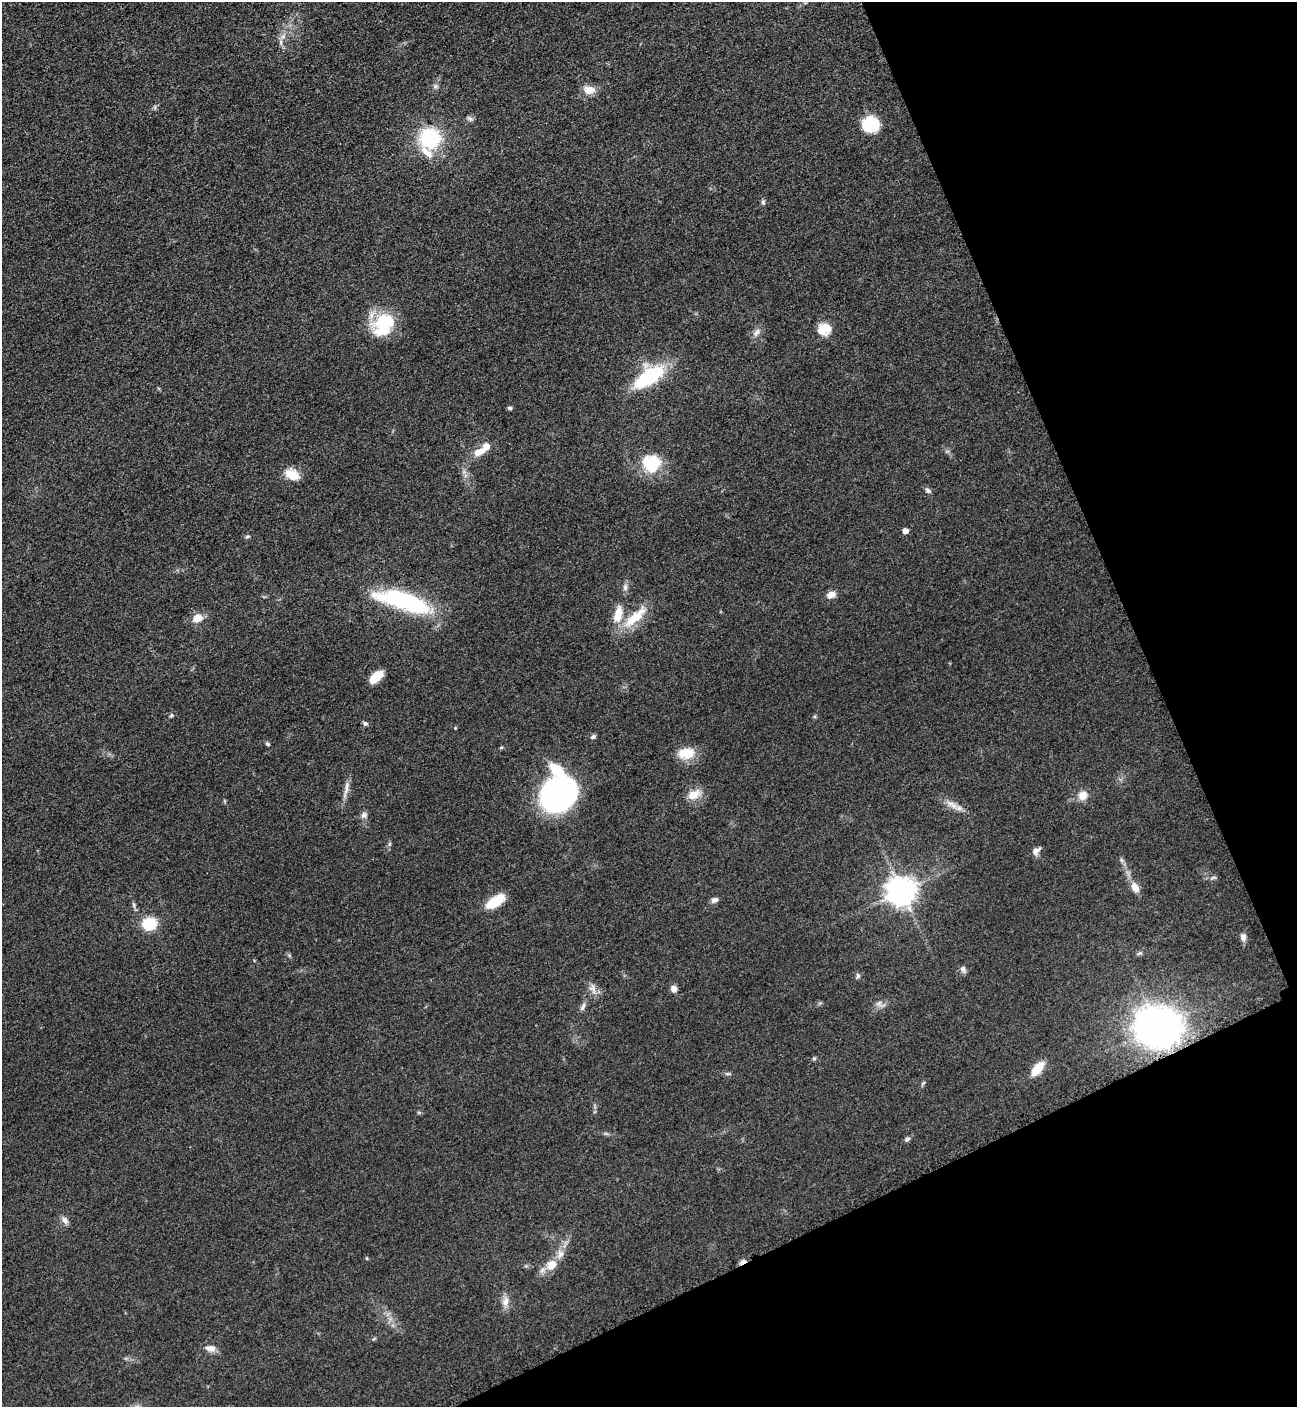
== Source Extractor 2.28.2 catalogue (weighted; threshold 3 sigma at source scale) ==
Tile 12 of 4 x 4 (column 4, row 3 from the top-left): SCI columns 4184-5478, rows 1471-2875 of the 5669 x 5702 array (HDU 1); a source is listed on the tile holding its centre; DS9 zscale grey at full resolution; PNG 1299 x 1409 px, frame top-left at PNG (2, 2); no overlay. Shown black and unused: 22% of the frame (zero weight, under 3 of 5 exposures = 4% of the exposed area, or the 3 px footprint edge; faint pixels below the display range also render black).
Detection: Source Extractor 2.28.2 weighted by HDU 2 'WHT'; one run over the whole footprint, this tile lists its part. Background 0.0527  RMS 0.0062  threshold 0.0278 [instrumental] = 3 sigma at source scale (4.5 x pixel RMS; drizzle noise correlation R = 1.50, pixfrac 1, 0.05/0.05 arcsec/px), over >= 5 px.
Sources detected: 69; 1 inside a brighter object's white glare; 1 cosmic-ray / hot-pixel residue — not listed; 3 inside a brighter listed object's ellipse — not listed separately; the other 64 listed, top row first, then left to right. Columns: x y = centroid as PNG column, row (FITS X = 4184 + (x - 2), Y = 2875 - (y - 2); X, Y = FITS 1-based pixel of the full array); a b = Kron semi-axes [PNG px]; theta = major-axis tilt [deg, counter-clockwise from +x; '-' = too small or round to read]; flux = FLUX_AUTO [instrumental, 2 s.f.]
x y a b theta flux
283 36 7 6 - 2.1
435 86 6 6 - 1.4
589 90 15 11 -5 6
469 118 9 4 -34 1.3
871 124 19 17 10 18
430 138 17 16 - 46
763 202 6 6 - 1.1
384 324 26 19 59 35
825 329 17 13 16 9.3
756 333 14 5 56 2.5
649 377 36 15 33 42
510 408 6 5 - 1.1
479 452 16 9 28 6.4
651 463 22 19 4 23
292 475 16 10 -26 10
928 490 9 5 -37 1.5
905 531 5 4 - 3.9
247 536 7 3 9 0.93
625 587 10 6 84 2.2
831 595 9 7 26 4.6
399 598 58 21 -8 56
618 614 23 11 79 11
635 617 40 12 42 17
197 618 11 8 17 7.2
376 677 14 7 42 13
171 715 6 4 70 0.88
365 724 6 6 - 1.2
455 728 5 3 - 0.5
593 737 7 5 26 1.2
267 744 6 4 -41 1
686 753 22 14 4 11
346 788 20 5 81 3.8
694 794 17 11 26 7.8
559 795 29 25 52 200
1083 795 12 11 - 5.6
954 806 10 8 -30 3.9
364 815 9 8 - 2.3
390 844 6 4 89 0.98
1036 851 11 7 40 3
1135 887 16 9 -59 5.1
902 892 9 8 - 840
714 900 8 6 25 2.2
495 901 23 10 33 15
134 905 8 4 -82 1.3
149 924 13 11 4 20
1243 937 9 7 -82 3
1139 953 8 4 23 1.1
963 969 10 6 -84 1.6
858 976 7 5 69 1.2
593 989 14 8 -59 4
674 989 7 6 - 3.7
879 1003 10 8 -7 2.7
583 1006 12 5 63 2
1158 1027 18 15 -7 790
814 1059 5 5 - 0.86
1037 1069 19 8 50 11
727 1074 6 4 0 1
907 1139 7 5 30 1.4
65 1220 11 7 -58 2.6
560 1254 14 9 81 4.9
366 1258 5 3 - 0.54
552 1265 12 9 44 8.3
505 1301 14 8 80 4.5
211 1348 13 7 -7 4.3
Overlapping masked pixels (flux is a lower limit): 1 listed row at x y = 1158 1027